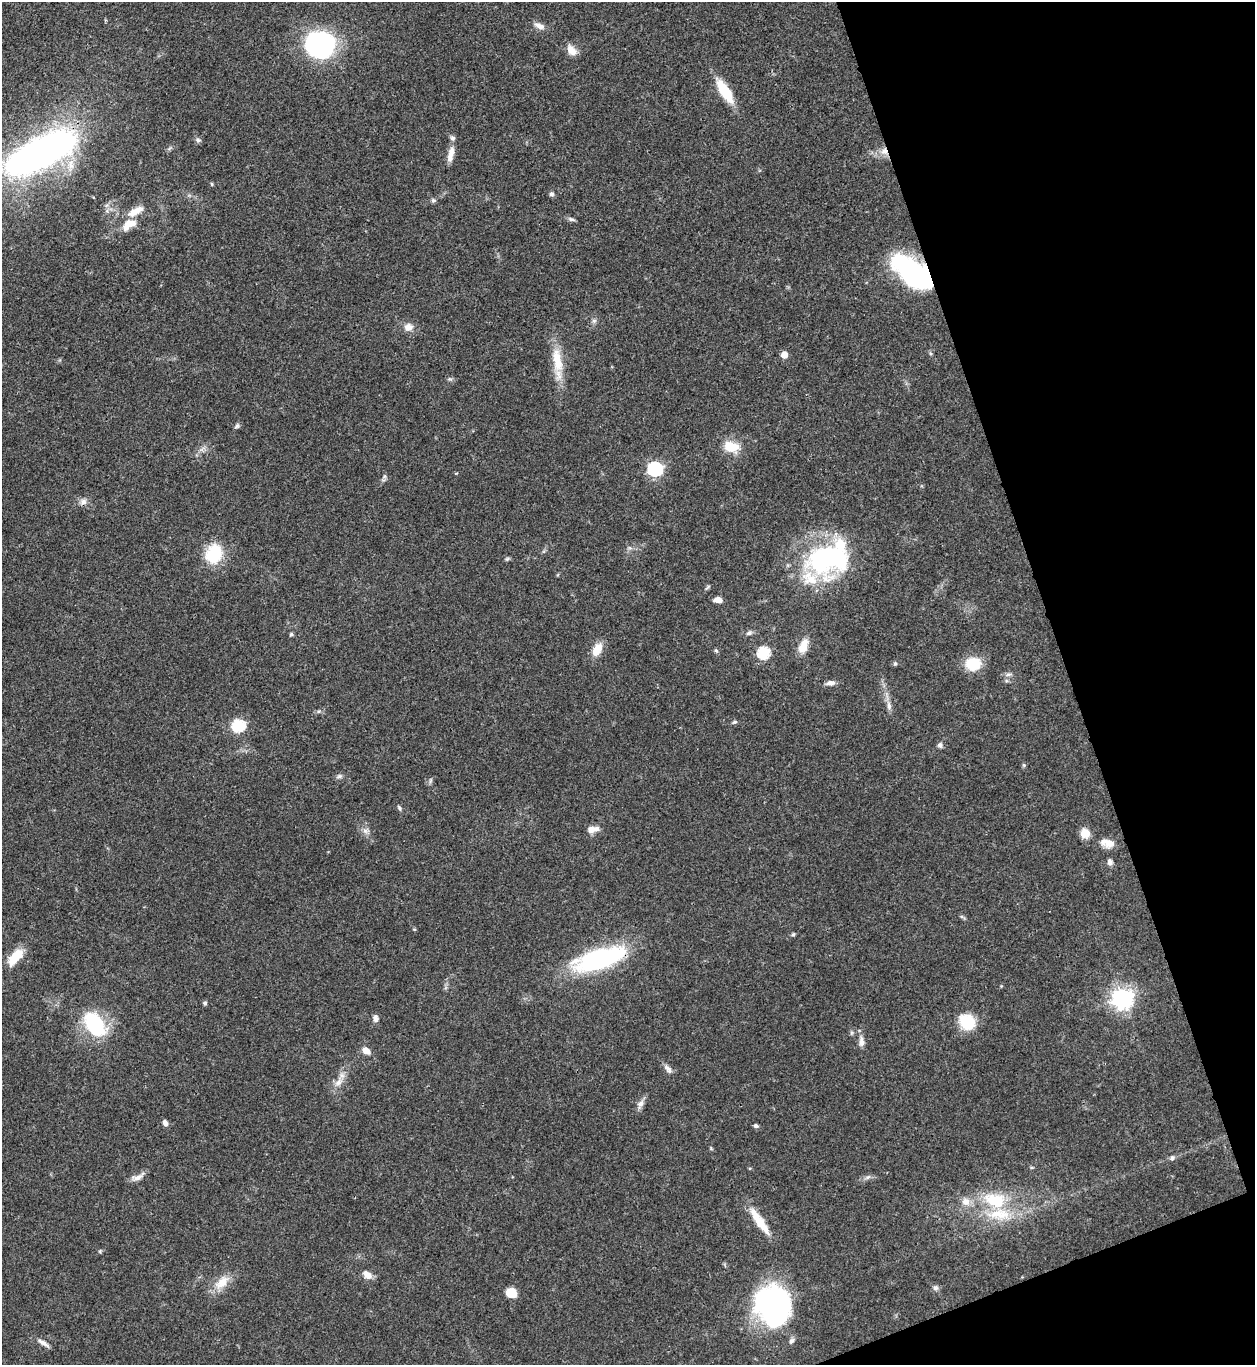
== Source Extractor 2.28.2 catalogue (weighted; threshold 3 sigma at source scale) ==
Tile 12 of 4 x 4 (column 4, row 3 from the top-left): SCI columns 4039-5291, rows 1365-2727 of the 5443 x 5458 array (HDU 1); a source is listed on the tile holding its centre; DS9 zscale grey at full resolution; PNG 1257 x 1367 px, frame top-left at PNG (2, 2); no overlay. Shown black and unused: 17% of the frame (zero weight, under 3 of 4 exposures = <1% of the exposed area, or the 3 px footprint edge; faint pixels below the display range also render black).
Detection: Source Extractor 2.28.2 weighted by HDU 2 'WHT'; one run over the whole footprint, this tile lists its part. Background 0.062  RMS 0.0052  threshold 0.0232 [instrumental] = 3 sigma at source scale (4.5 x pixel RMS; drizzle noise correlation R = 1.50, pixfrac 1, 0.05/0.05 arcsec/px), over >= 5 px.
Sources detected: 89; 4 inside a brighter object's white glare — not listed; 6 inside a brighter listed object's ellipse — not listed separately; the other 79 listed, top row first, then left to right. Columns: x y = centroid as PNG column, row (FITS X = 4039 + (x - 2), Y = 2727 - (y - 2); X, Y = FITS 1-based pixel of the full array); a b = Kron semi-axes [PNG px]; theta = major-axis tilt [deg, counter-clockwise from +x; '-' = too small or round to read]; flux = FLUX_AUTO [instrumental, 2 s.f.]
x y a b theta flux
539 26 13 7 -21 3.3
319 43 32 24 -15 67
571 50 15 9 -55 4.5
725 91 30 10 -57 16
198 140 8 5 -1 1.2
884 151 10 9 - 3.9
41 152 43 16 26 420
451 154 22 7 77 4.6
212 184 5 4 - 0.6
551 194 6 5 - 1.3
433 200 6 5 - 0.96
572 219 9 5 -16 1.2
129 224 19 10 33 7.2
912 274 33 19 -28 110
594 320 7 4 19 1
408 327 12 10 3 3.8
784 355 5 5 - 6.3
557 361 37 12 -81 14
449 379 6 5 - 0.93
237 426 8 5 50 1
731 447 17 12 -10 11
655 469 6 6 - 110
83 502 8 8 - 2.3
214 554 23 19 67 20
825 558 52 40 44 72
507 559 7 4 44 0.79
707 587 8 3 45 0.7
718 600 7 5 -2 4.2
749 633 8 5 27 1.6
291 634 5 4 - 0.91
803 646 17 9 67 7.3
597 649 17 9 62 7.4
716 650 6 5 - 0.79
764 653 6 6 - 56
895 663 6 5 - 0.87
973 664 15 13 4 16
1008 674 9 5 13 1.5
831 683 11 7 7 2.4
889 706 13 6 -86 2.5
734 722 6 4 15 0.9
238 726 6 6 - 59
940 745 6 6 - 1.5
1024 765 5 5 - 0.72
339 776 9 5 21 1.2
430 781 7 4 71 0.88
399 808 9 4 -67 0.89
592 829 12 6 9 4.8
365 831 8 6 -44 1.8
1085 833 9 9 - 7
1107 843 19 10 -13 5.4
1110 862 7 6 - 2.1
414 929 5 3 - 0.49
793 934 6 4 43 0.75
15 957 23 10 49 11
600 959 58 21 18 73
1122 998 7 7 - 320
205 1003 5 4 - 1.1
375 1018 9 6 -86 1.9
967 1022 17 14 -47 18
94 1024 20 12 -55 50
862 1042 13 7 -85 3
366 1051 8 6 -32 4.5
669 1070 9 7 -73 1.9
338 1082 13 8 45 3.9
640 1104 12 7 60 2.8
165 1123 7 5 -65 2.3
756 1126 6 5 - 1.1
1172 1158 7 5 45 1.5
138 1177 20 7 26 3.2
868 1177 8 4 43 1.2
995 1200 35 21 -17 27
760 1222 39 9 -56 12
367 1275 12 8 -41 3.9
222 1282 24 12 45 8.4
935 1288 7 7 - 1.4
511 1293 10 9 - 8.3
769 1305 39 31 -5 120
791 1341 9 6 57 1.6
43 1343 16 5 -32 2.5
Overlapping masked pixels (flux is a lower limit): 4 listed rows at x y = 884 151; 41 152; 912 274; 600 959